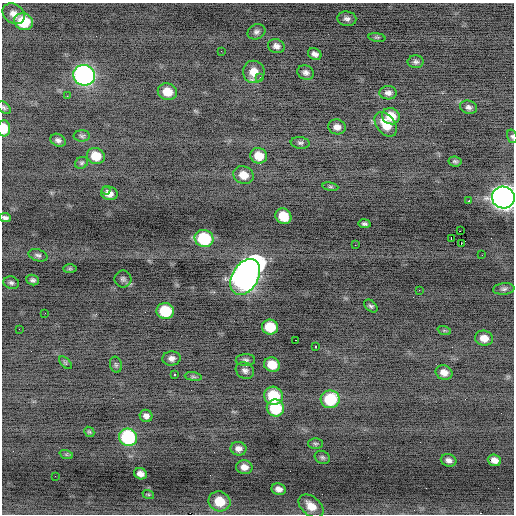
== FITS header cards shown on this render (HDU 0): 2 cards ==
NAXIS1  =                  512 / Axis length
NAXIS2  =                  512 / Axis length

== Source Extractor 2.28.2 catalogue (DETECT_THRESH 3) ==
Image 512 x 512 px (HDU 0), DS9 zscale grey, 1 PNG px = 1 image px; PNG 516 x 516 px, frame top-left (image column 1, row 512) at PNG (2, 3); each listed source drawn as its Kron ellipse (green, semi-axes under 4 px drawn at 4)
Background -1.27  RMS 0.93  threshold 2.78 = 3 sigma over >= 5 px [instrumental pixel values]
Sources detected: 90; all 90 listed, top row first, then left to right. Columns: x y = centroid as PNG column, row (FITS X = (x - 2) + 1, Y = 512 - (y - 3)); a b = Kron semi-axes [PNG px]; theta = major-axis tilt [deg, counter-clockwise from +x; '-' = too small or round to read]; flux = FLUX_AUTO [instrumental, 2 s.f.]
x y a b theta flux
14 14 12 9 -35 470
347 19 9 7 -9 230
23 22 10 8 -18 2400
256 32 9 7 24 220
377 37 8 4 -8 110
276 46 8 6 -18 290
221 51 2 2 - 31
315 54 7 5 -24 250
416 62 8 6 1 170
254 72 11 11 - 800
306 72 8 7 - 240
84 75 11 10 - 20000
260 78 2 2 - 96
167 92 10 8 -16 1000
388 93 9 6 -2 280
67 96 2 2 - 160
4 107 7 5 -39 120
468 107 8 6 -16 220
391 116 9 8 - 1100
386 124 14 9 -52 1200
337 127 9 7 -10 370
4 128 8 6 -90 1100
82 136 8 5 1 140
512 136 7 5 -74 120
58 140 8 6 -30 210
300 143 9 6 -6 170
96 156 9 8 - 1100
259 156 8 7 - 1000
455 161 6 5 - 130
81 163 7 5 31 110
244 175 10 8 -20 810
330 187 8 4 -8 110
106 190 4 3 - 180
109 193 8 6 -17 490
503 198 11 11 - 47000
469 200 3 3 - 170
283 216 8 7 - 1500
5 218 6 4 -6 180
364 224 6 4 -10 140
460 231 2 2 - 190
204 239 9 8 - 4100
451 239 4 2 - 83
461 244 3 2 - 740
355 245 2 2 - 33
38 255 9 6 -16 180
482 255 2 2 - 100
70 269 7 4 0 89
245 277 19 13 59 43000
123 279 8 8 - 180
33 280 6 5 - 170
11 283 8 6 -15 170
504 289 11 5 6 180
419 290 2 2 - 30
371 306 8 5 -42 130
165 311 9 8 - 2600
45 313 2 2 - 67
270 327 8 7 - 1700
19 329 2 2 - 44
444 330 7 4 -19 87
484 338 9 7 -12 560
296 340 2 2 - 98
315 346 3 3 - 97
172 358 9 7 4 310
245 360 10 6 2 170
65 363 8 4 -45 95
116 365 8 6 -74 130
272 365 8 7 - 1100
245 371 9 7 -29 260
444 372 9 7 -22 450
174 375 3 3 - 260
193 377 8 4 -9 120
273 396 9 9 - 2100
330 399 9 9 - 2800
275 408 9 8 - 2700
146 416 6 6 - 250
89 432 6 4 -42 92
128 437 9 8 - 5900
315 444 7 5 -2 120
238 449 8 7 - 330
66 454 7 4 -19 97
322 457 8 6 -25 150
449 460 8 6 -17 250
494 460 7 5 -20 410
244 467 8 7 - 440
140 474 6 5 - 400
55 476 2 2 - 64
279 489 7 6 - 340
148 494 6 4 -19 85
219 501 11 10 - 1600
311 506 14 9 -40 880
At the frame edge (FLAGS 8, measured only in part): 5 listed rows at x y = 4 107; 4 128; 512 136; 503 198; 5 218